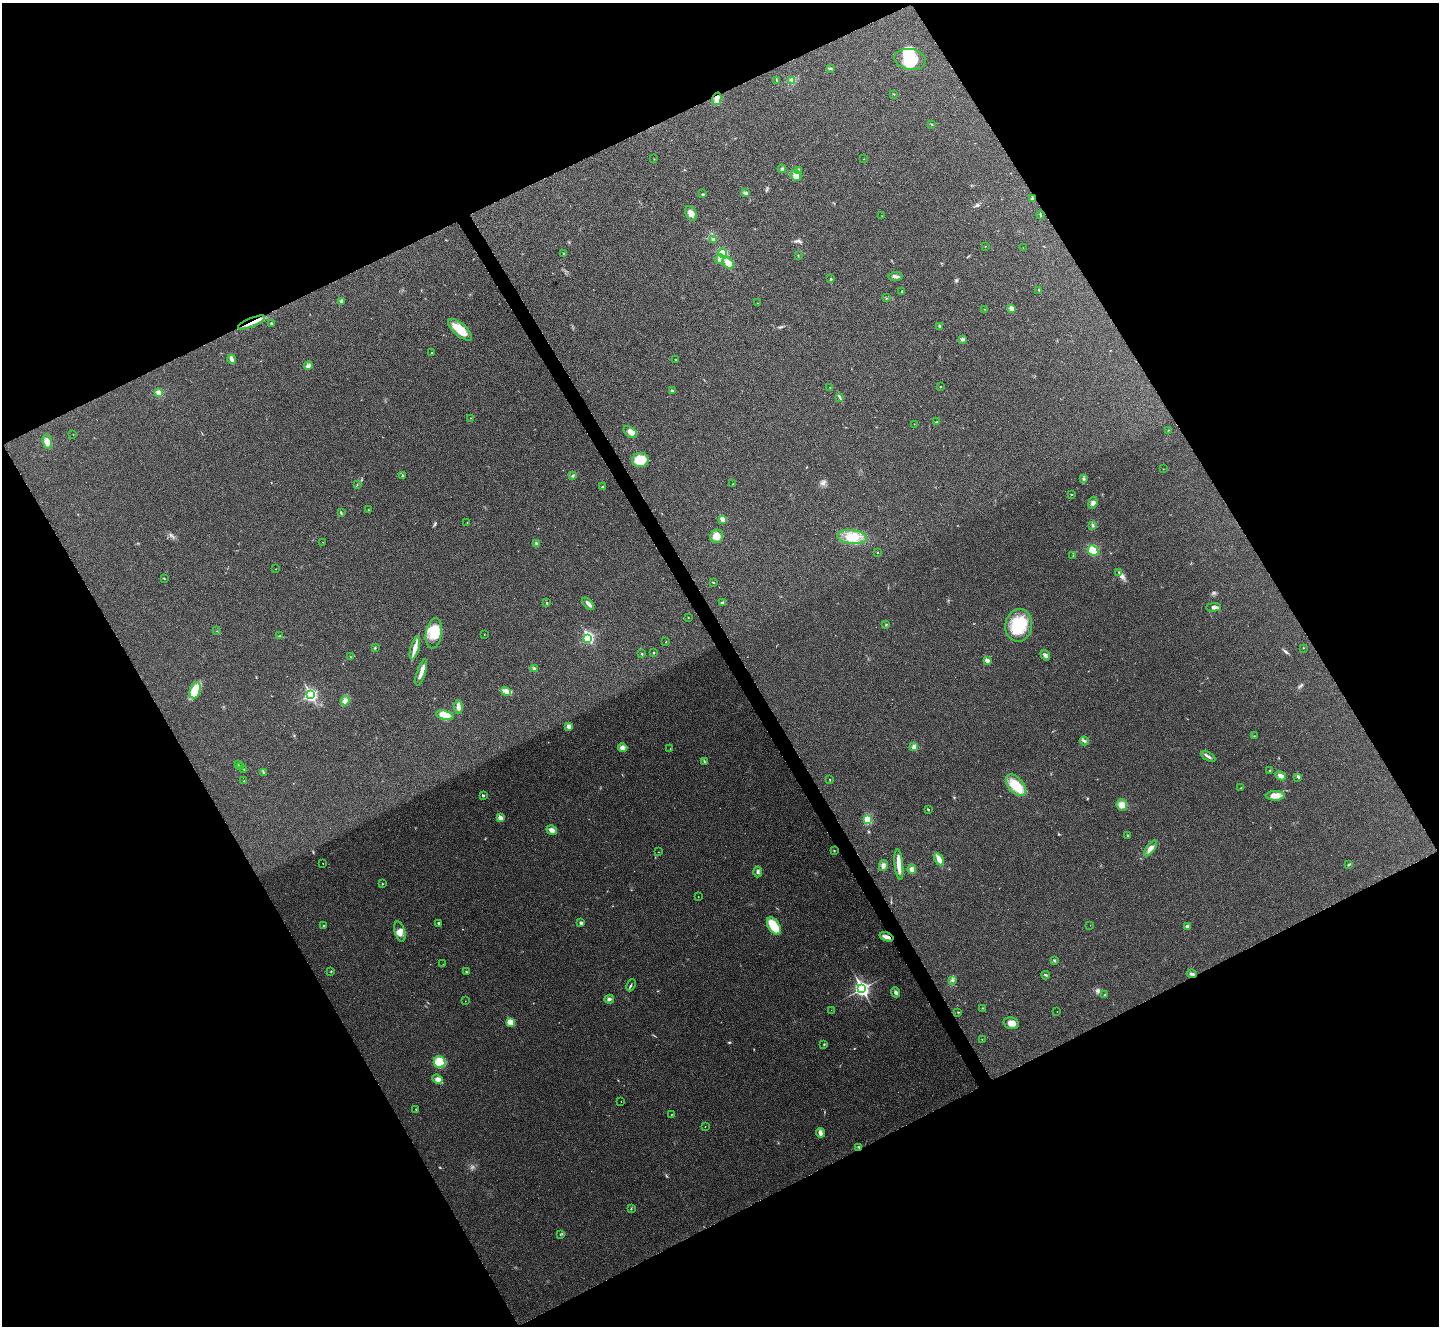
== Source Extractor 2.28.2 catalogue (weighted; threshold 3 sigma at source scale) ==
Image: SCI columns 7-5752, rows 162-5456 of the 5763 x 5753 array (HDU 1 of 3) = the unmasked area's bounding box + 8 px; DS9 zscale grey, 4 x 4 block average (1 PNG px = mean of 4 x 4 image px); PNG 1441 x 1328 px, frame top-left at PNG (2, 3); each listed source drawn as its Kron ellipse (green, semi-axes under 4 px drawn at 4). Shown black and unused: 47% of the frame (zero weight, under 3 of 4 exposures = <1% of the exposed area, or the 3 px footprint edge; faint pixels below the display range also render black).
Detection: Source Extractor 2.28.2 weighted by HDU 2 'WHT'. Background 0.082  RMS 0.0073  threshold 0.0327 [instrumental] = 3 sigma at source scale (4.5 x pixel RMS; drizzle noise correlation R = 1.50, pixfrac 1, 0.05/0.05 arcsec/px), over >= 5 px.
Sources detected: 198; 2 inside a brighter object's white glare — neither listed nor drawn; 2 coinciding with a brighter row at this scale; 5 inside a brighter listed object's ellipse — not listed separately; the other 189 listed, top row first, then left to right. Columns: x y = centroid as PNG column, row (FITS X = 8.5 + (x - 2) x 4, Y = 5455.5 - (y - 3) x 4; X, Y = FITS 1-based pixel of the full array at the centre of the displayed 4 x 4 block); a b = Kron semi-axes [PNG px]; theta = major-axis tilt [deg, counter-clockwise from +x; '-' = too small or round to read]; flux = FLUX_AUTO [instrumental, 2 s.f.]
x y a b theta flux
910 59 16 10 -10 120
830 68 3 2 - 3.2
777 80 3 2 - 2.6
792 80 2 2 - 3.3
894 94 2 2 - 2
717 99 6 3 77 31
931 124 2 2 - 2.2
654 159 2 2 - 1.3
864 159 2 2 - 1.1
782 169 4 2 - 3.9
798 170 4 2 - 5.2
796 176 6 4 -52 20
745 193 4 3 - 10
703 194 2 2 - 3.1
1032 199 3 2 - 4.5
691 213 8 5 -62 29
1040 215 4 2 - 4.1
882 216 2 2 - 0.65
713 239 3 2 - 5.9
985 246 2 2 - 1
1023 248 2 2 - 0.84
722 253 4 4 - 47
563 254 2 2 - 2.9
798 255 2 2 - 1.8
720 259 5 3 - 16
728 263 6 5 - 42
895 276 7 2 6 9.8
831 279 3 2 - 3.2
1039 290 2 2 - 3.5
902 292 3 2 - 6
887 298 2 2 - 1.3
342 301 4 3 - 9.5
757 303 2 2 - 1.9
1011 308 2 2 - 74
985 309 2 2 - 0.82
251 322 14 3 23 32
271 324 3 2 - 4.4
940 326 3 2 - 6.4
460 330 15 6 -41 80
963 339 3 3 - 6
432 353 2 2 - 3.1
232 359 4 2 - 22
676 360 2 2 - 4.7
308 366 4 3 - 11
830 387 2 2 - 1.3
940 387 2 2 - 2.8
672 391 2 2 - 12
159 393 4 3 - 18
839 397 3 2 - 4.3
471 418 2 2 - 1.7
937 422 3 2 - 5.5
914 424 2 2 - 0.69
1168 430 2 2 - 1.5
630 432 8 4 -37 25
73 434 2 2 - 1.1
47 442 7 4 -81 20
640 460 8 7 - 97
1163 469 2 2 - 1.6
403 476 2 2 - 12
572 476 4 2 - 3.1
1083 478 2 2 - 1.8
733 484 2 2 - 1.1
357 485 2 2 - 1.1
602 486 2 2 - 3.8
1071 494 2 2 - 2.6
1093 503 6 4 66 13
368 510 2 2 - 1.7
341 513 3 2 - 2.8
722 519 2 2 - 74
467 523 2 2 - 1.5
1092 525 2 2 - 2.5
717 536 7 6 - 34
852 537 15 7 -6 76
323 542 2 2 - 0.87
536 543 3 2 - 5.2
1093 550 6 5 - 58
878 553 2 2 - 1.4
1073 556 2 2 - 2.3
275 569 2 2 - 0.89
1119 573 2 2 - 2.6
164 579 2 2 - 2.4
713 582 2 2 - 2.3
547 603 2 2 - 5.2
722 603 4 2 - 4.7
588 604 7 3 -47 14
1213 607 7 3 1 14
688 618 2 2 - 1.7
886 625 2 2 - 5
1019 625 16 13 82 140
217 631 2 2 - 1.3
434 633 15 8 81 92
484 635 2 2 - 0.94
280 636 2 2 - 4.7
588 638 2 2 - 380
666 642 2 2 - 1.5
375 648 3 2 - 2.8
415 648 11 4 75 29
1303 648 2 2 - 1.5
654 653 2 2 - 5.3
642 654 2 2 - 5.8
1045 655 6 3 -55 10
351 657 2 2 - 3
987 660 2 2 - 58
534 668 2 2 - 18
421 672 13 3 73 25
195 690 8 5 71 81
506 691 5 3 - 14
310 695 3 2 - 760
345 701 4 4 - 22
458 707 7 3 -83 26
445 715 9 4 -13 89
569 726 2 2 - 26
1254 736 2 2 - 1.7
1084 741 4 2 - 7.8
914 747 3 3 - 16
623 748 5 4 - 20
670 749 2 2 - 1.3
1208 756 8 2 -29 12
704 761 4 2 - 3.5
238 765 2 2 - 1.8
240 767 2 2 - 1.2
244 769 3 2 - 2.7
1269 771 2 2 - 1.9
263 772 2 2 - 1.9
1281 776 5 3 - 18
1298 777 3 2 - 2.4
830 779 2 2 - 1.5
244 781 2 2 - 1.3
1016 785 13 7 -49 100
1241 788 3 2 - 3
483 795 2 2 - 15
1275 796 9 5 0 37
1122 805 6 5 - 30
928 809 2 2 - 8.7
500 818 2 2 - 64
868 819 4 3 - 90
552 830 5 4 - 19
1127 836 2 2 - 6.5
1150 848 9 4 53 26
834 851 2 2 - 3.1
658 852 2 2 - 1.1
939 859 6 3 -60 43
323 863 2 2 - 2.4
899 864 15 3 -84 64
1349 864 4 2 - 4.1
883 866 5 3 - 16
912 869 5 3 - 17
758 872 5 3 - 8.1
382 884 2 2 - 1.6
698 897 2 2 - 1.2
438 923 2 2 - 4
581 923 3 3 - 8.5
1090 925 2 2 - 0.65
323 926 2 2 - 5.9
774 926 9 5 -57 120
1187 926 3 2 - 11
400 932 10 5 -74 27
886 937 7 3 -18 27
1054 961 3 2 - 2.7
443 964 2 2 - 0.82
331 971 2 2 - 2.3
466 972 2 2 - 2.7
1192 974 5 2 - 8
1046 975 4 2 - 3.9
952 980 3 2 - 3.7
631 985 6 2 64 5.5
862 989 3 3 - 1400
896 992 5 3 - 9
1105 995 2 2 - 2.7
609 999 5 3 - 9.6
465 1001 2 2 - 1.1
982 1008 2 2 - 2.4
831 1010 2 2 - 0.9
1057 1011 2 2 - 1.2
958 1012 2 2 - 1.5
510 1022 2 2 - 150
1011 1023 7 5 -14 30
982 1039 2 2 - 2.1
824 1044 2 2 - 3.4
439 1062 6 5 - 74
437 1079 5 4 - 16
621 1101 2 2 - 0.85
416 1109 2 2 - 2
671 1115 2 2 - 1.6
705 1127 2 2 - 1.6
820 1133 5 3 - 16
859 1147 3 2 - 5.1
631 1209 2 2 - 2.3
560 1235 2 2 - 1.1
Overlapping masked pixels (flux is a lower limit): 4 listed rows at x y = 717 99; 251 322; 886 937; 859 1147
Diffuse or blended objects may show on this block-average render without a row.